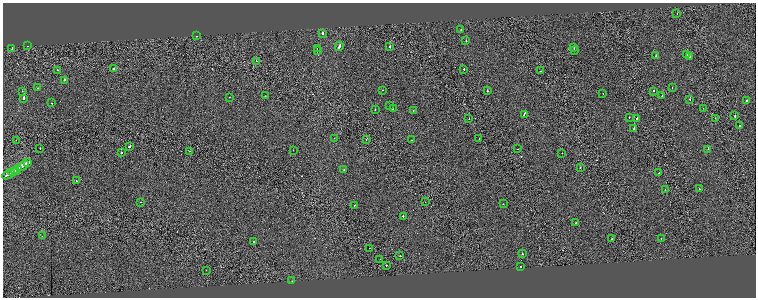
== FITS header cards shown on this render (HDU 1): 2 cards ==
NAXIS1  =                 1507
NAXIS2  =                  591

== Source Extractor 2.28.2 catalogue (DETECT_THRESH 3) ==
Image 1507 x 591 px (HDU 1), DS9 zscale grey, zoomed out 1/2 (1 PNG px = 2 x 2 image px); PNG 758 x 300 px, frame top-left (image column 2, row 590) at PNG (3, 3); each listed source drawn as its Kron ellipse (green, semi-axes under 4 px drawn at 4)
Background 0.00202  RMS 0.1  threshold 0.3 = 3 sigma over >= 5 px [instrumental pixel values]
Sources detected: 99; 8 cannot appear on this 1/2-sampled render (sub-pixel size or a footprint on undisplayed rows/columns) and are neither listed nor drawn; the other 91 listed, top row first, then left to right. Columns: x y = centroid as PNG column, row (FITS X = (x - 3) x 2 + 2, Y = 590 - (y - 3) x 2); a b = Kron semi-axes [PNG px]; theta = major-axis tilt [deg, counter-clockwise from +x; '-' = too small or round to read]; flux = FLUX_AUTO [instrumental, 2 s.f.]
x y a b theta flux
677 14 2 1 - 41
461 29 2 1 - 54
322 33 2 2 - 180
196 36 2 1 - 27
466 41 2 2 - 65
27 46 2 2 - 66
339 46 5 2 - 320
390 47 2 2 - 41
574 47 2 2 - 44
12 49 2 2 - 97
317 49 2 1 - 27000
574 50 2 2 - 62
317 51 2 1 - 18000
687 54 2 2 - 59
656 56 2 2 - 75
690 57 2 2 - 36
256 61 2 1 - 67
114 69 2 2 - 99
464 69 2 2 - 90
57 70 2 1 - 46
541 71 2 1 - 24
64 80 2 2 - 180
672 87 2 2 - 30
38 88 2 2 - 32
383 90 2 2 - 26
22 91 2 2 - 29
487 91 2 2 - 87
654 91 2 1 - 150
603 93 2 1 - 28
265 96 2 2 - 32
662 96 3 2 - 230
229 97 2 2 - 94
24 98 2 2 - 250
690 99 2 2 - 110
747 101 2 2 - 120
52 103 2 2 - 82
390 106 2 1 - 29
703 108 2 2 - 42
375 109 2 2 - 40
393 109 2 2 - 65
413 111 2 2 - 51
524 114 4 2 - 340
735 116 2 2 - 180
629 117 2 2 - 54
715 118 2 1 - 43
469 119 2 1 - 42
637 119 2 2 - 160
740 126 2 2 - 63
634 129 2 2 - 230
334 138 2 2 - 18
479 139 2 1 - 31
16 140 2 2 - 30
366 140 2 1 - 24
411 140 2 1 - 41
130 147 2 2 - 1000
40 148 2 2 - 56
518 149 2 1 - 61
708 149 2 2 - 73
293 150 2 2 - 29
190 151 2 2 - 26
121 153 2 1 - 84
562 153 2 1 - 21
28 163 4 2 - 210
23 166 6 2 31 810
580 168 2 2 - 36
344 169 2 2 - 100
16 170 6 2 32 590
13 172 5 1 - 350
659 173 2 2 - 95
9 174 7 2 30 490
76 181 2 2 - 38
665 189 2 2 - 26
699 189 2 2 - 44
141 202 2 1 - 35
425 202 2 1 - 39
503 204 2 2 - 48
355 205 2 2 - 47
403 216 2 2 - 97
576 223 2 2 - 76
42 236 2 1 - 22
612 239 2 2 - 29
661 239 2 2 - 48
253 241 2 2 - 120
369 248 2 1 - 32
522 254 2 2 - 66
400 256 2 1 - 72
380 259 2 1 - 23
386 265 2 2 - 82
521 266 2 2 - 59
206 270 2 1 - 46
292 281 2 1 - 14
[8 sub-pixel or undisplayed-footprint detections neither listed nor drawn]